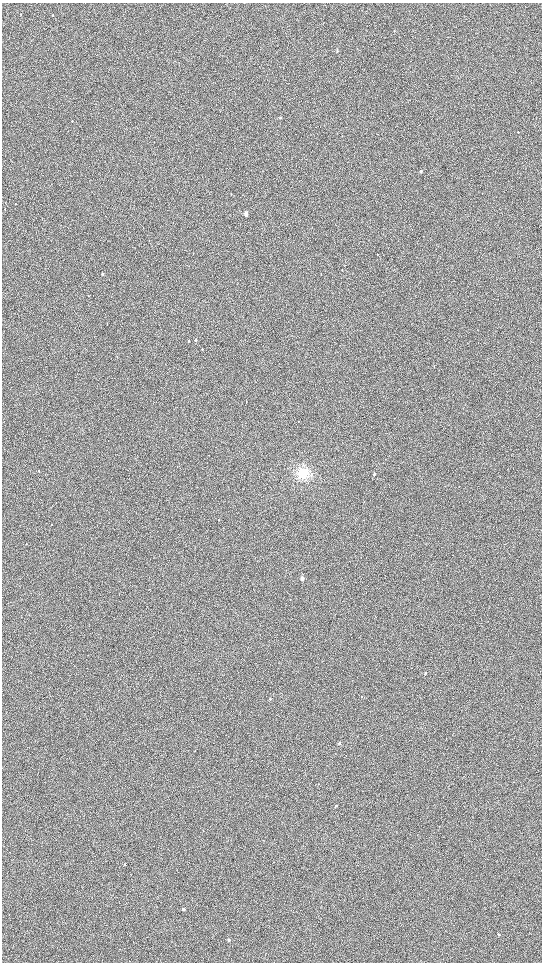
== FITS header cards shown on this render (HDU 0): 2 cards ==
NAXIS1  =                 1080 / length of data axis 1
NAXIS2  =                 1920 / length of data axis 2

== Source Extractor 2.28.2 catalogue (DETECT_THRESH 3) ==
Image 1080 x 1920 px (HDU 0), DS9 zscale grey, zoomed out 1/2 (1 PNG px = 2 x 2 image px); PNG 544 x 964 px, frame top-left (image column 1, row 1919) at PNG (2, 3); no overlay
Background 908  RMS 120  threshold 370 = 3 sigma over >= 5 px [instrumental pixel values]
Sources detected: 31; all 31 listed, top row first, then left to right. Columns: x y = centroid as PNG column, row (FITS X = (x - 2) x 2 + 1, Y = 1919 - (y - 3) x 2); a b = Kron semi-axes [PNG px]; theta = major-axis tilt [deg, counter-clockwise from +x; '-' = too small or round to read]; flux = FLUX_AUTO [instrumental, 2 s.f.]
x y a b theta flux
21 14 2 2 - 9100
52 15 2 2 - 17000
337 51 3 2 - 18000
280 118 3 3 - 17000
72 121 3 2 - 13000
421 171 3 2 - 29000
5 209 2 2 - 9400
246 214 3 2 - 180000
342 270 2 2 - 9100
102 274 3 2 - 33000
88 296 2 2 - 10000
196 340 3 2 - 26000
188 341 3 2 - 17000
202 349 3 2 - 8700
299 422 2 2 - 6600
39 471 3 2 - 8600
303 473 11 11 - 420000
374 474 3 2 - 43000
52 524 3 2 - 8400
26 543 2 1 - 6000
302 579 3 2 - 170000
425 673 3 2 - 20000
362 697 2 2 - 9600
270 699 2 2 - 20000
339 743 3 2 - 51000
336 806 2 2 - 40000
274 862 2 1 - 7300
124 864 2 2 - 19000
183 909 2 2 - 100000
499 934 2 2 - 41000
229 940 2 2 - 61000